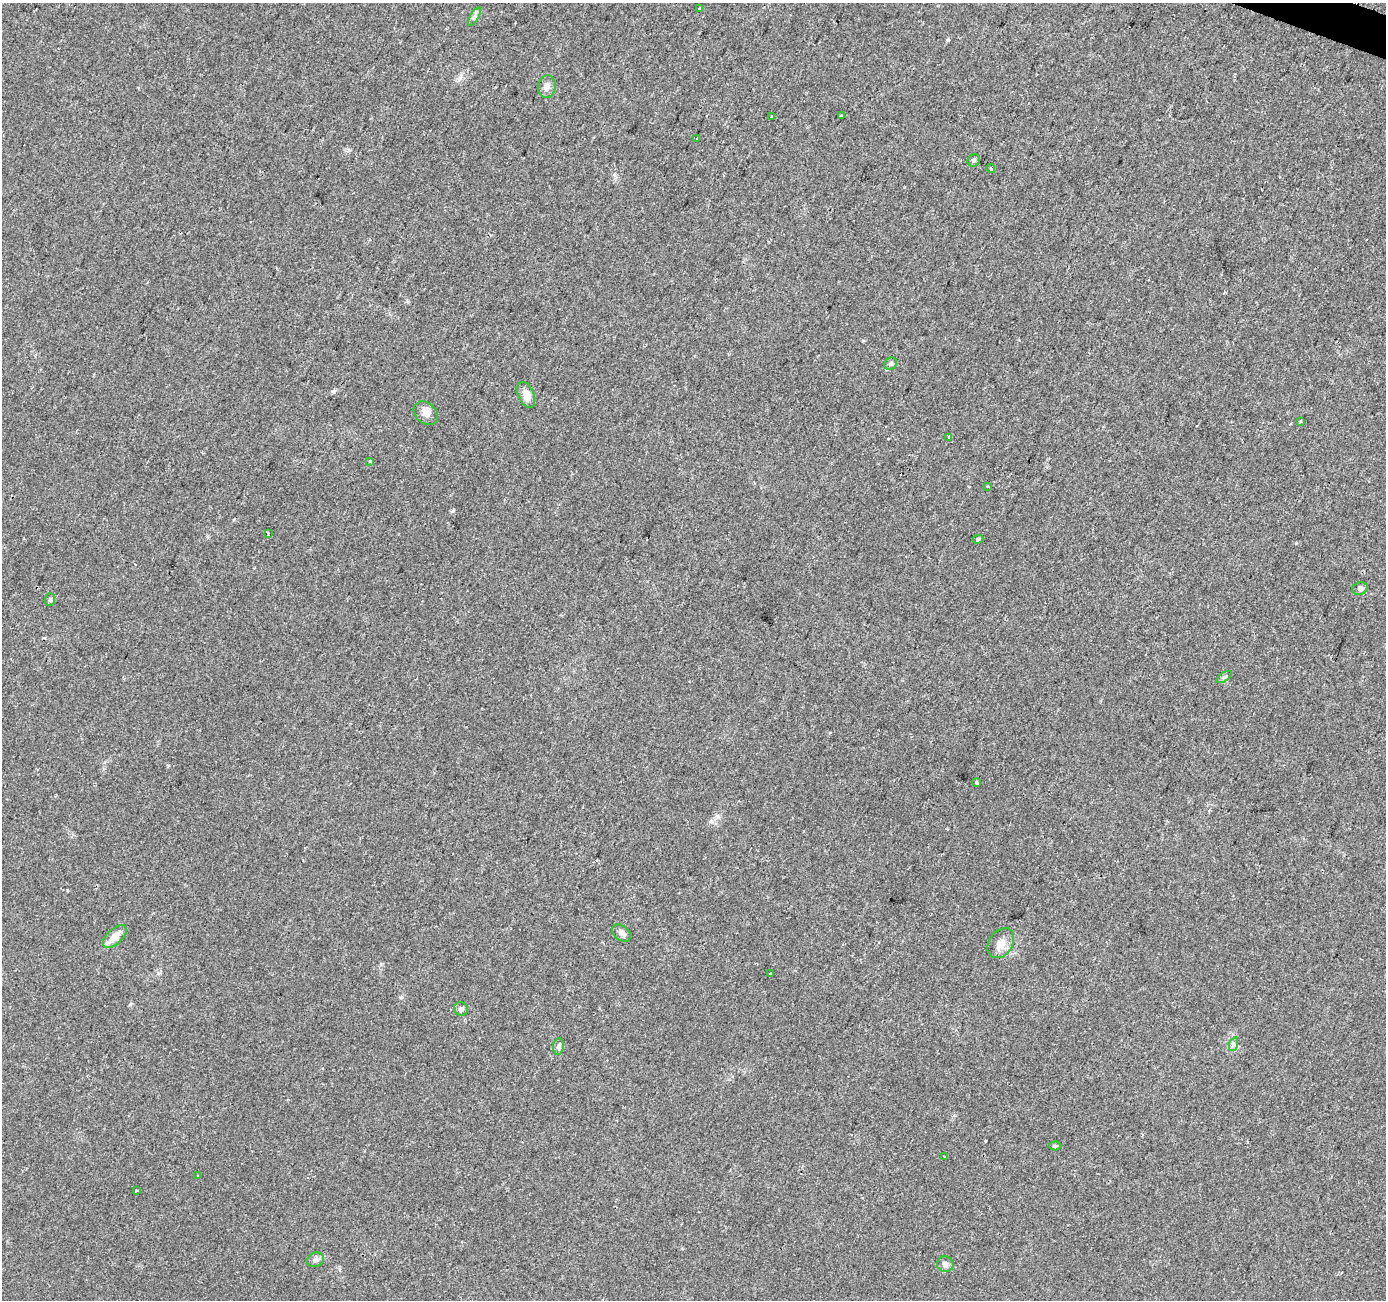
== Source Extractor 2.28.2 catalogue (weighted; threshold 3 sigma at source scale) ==
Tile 10 of 4 x 4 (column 2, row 3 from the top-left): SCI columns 1393-2776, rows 1581-2878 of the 5566 x 5698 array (HDU 1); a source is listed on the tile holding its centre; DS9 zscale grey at full resolution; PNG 1388 x 1302 px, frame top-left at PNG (2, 3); each listed source drawn as its Kron ellipse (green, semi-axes under 4 px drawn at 4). Shown black and unused: <1% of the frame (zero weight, under 2 of 3 exposures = <1% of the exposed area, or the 3 px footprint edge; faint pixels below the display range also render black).
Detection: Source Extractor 2.28.2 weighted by HDU 2 'WHT'; one run over the whole footprint, this tile lists its part. Background 0.0208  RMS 0.0034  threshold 0.0154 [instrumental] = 3 sigma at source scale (4.5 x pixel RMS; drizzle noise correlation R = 1.50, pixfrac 1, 0.0396/0.0396 arcsec/px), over >= 5 px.
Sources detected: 36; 2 cosmic-ray / hot-pixel residue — neither listed nor drawn; the other 34 listed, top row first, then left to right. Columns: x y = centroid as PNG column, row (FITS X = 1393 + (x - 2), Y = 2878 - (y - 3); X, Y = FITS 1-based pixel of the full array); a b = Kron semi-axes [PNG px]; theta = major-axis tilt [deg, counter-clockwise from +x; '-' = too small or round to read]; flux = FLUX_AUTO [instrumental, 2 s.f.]
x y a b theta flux
699 9 3 3 - 1.5
474 17 10 4 60 0.97
547 87 11 8 81 2
842 115 3 2 - 0.37
771 117 3 3 - 0.7
697 138 3 3 - 0.59
974 160 6 6 - 0.72
991 169 4 3 - 0.54
891 364 7 5 44 0.75
526 395 14 7 -67 3.3
426 413 13 10 -41 2.3
1300 421 3 3 - 0.37
948 437 4 2 - 0.24
370 461 3 3 - 0.47
988 486 3 3 - 2.2
268 533 3 2 - 0.38
978 539 5 4 - 0.44
1360 589 8 6 22 1
50 600 6 5 - 0.69
1224 677 8 4 35 0.7
977 783 4 3 - 0.65
621 933 10 7 -41 1.2
115 936 15 7 44 3.8
1001 943 16 11 56 3.3
771 974 3 3 - 1.1
461 1009 7 6 - 0.97
1234 1044 7 4 72 0.72
558 1047 8 5 83 0.8
1055 1146 6 4 1 0.52
945 1157 3 3 - 1.4
197 1176 4 2 - 0.29
136 1190 3 3 - 0.63
315 1260 9 7 26 1.1
945 1264 8 7 - 1.1
Unlisted compact peaks at least as high as the median listed source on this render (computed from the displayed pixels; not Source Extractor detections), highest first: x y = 453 511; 334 391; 948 40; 711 821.